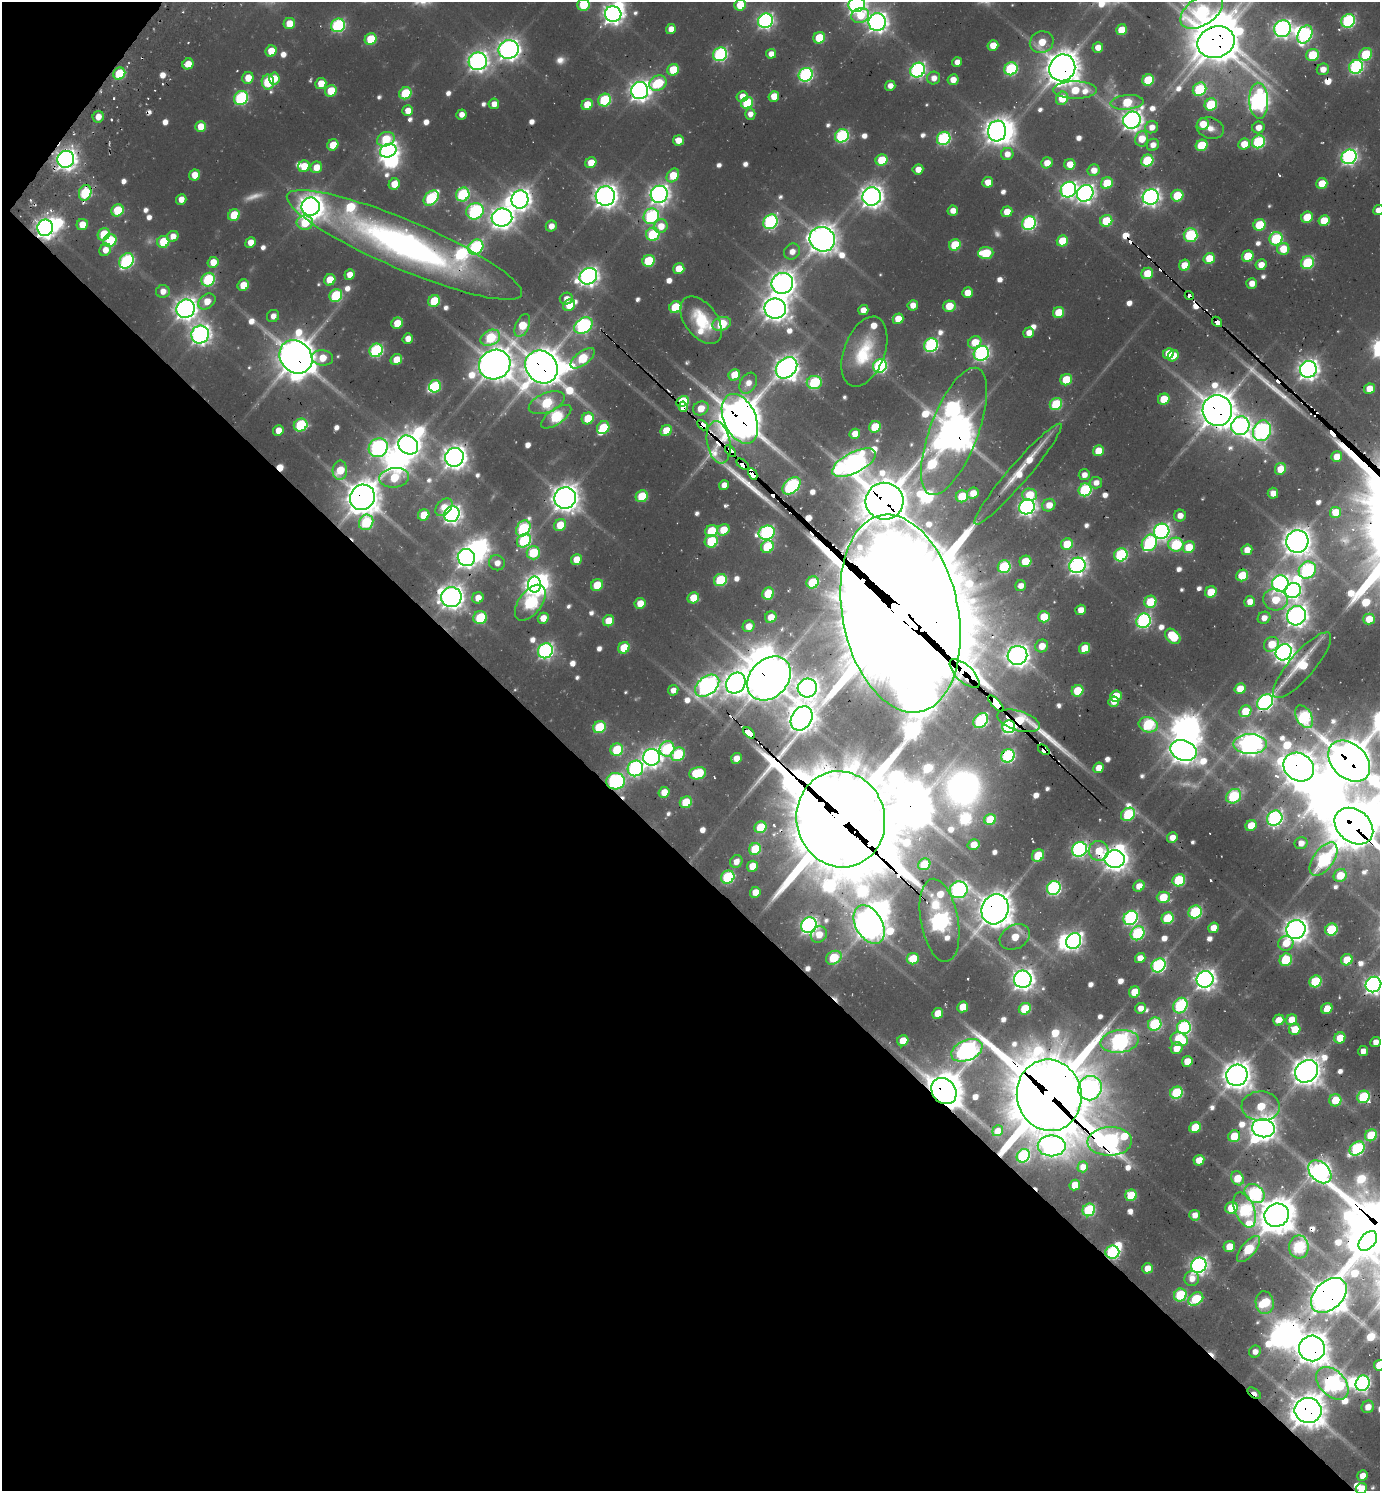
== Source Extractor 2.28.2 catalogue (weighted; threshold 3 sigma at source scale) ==
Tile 9 of 4 x 4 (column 1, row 3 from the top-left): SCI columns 302-1679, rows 1535-3023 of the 6010 x 6001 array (HDU 1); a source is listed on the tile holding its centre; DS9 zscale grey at full resolution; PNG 1382 x 1493 px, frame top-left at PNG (2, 2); each listed source drawn as its Kron ellipse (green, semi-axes under 4 px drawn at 4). Shown black and unused: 43% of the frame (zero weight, under 2 of 3 exposures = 3% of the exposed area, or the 3 px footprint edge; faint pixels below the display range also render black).
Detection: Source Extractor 2.28.2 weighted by HDU 2 'WHT'; one run over the whole footprint, this tile lists its part. Background 0.0754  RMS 0.0087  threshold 0.039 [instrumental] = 3 sigma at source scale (4.5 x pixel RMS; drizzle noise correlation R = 1.50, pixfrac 1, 0.05/0.05 arcsec/px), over >= 5 px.
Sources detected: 734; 25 too faint to see at this stretch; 41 inside a brighter object's white glare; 22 cosmic-ray / hot-pixel residue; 2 long thin detections or spike segments (spike, bleed or trail) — neither listed nor drawn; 7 inside a brighter listed object's ellipse — not listed separately; of the other 637, all 500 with FLUX_AUTO >= 10.6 (the completeness limit of this list) listed and drawn (137 fainter detections not listed), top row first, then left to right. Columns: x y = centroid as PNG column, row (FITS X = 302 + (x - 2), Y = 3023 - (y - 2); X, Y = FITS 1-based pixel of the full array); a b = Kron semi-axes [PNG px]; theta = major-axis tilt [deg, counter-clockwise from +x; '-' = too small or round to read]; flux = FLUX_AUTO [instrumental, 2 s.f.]
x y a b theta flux
583 5 6 6 - 57
740 5 6 5 - 40
857 5 8 7 - 600
1202 11 24 14 34 210
613 14 8 8 - 870
860 15 9 7 18 32
765 21 7 7 - 440
1348 21 7 6 - 220
877 22 9 8 - 890
289 24 6 5 - 30
338 25 7 6 - 200
671 29 5 5 - 13
1283 29 8 8 - 610
1122 30 6 5 - 35
1305 35 10 7 62 240
819 38 6 5 - 56
371 39 6 5 - 59
1042 42 12 10 23 33
1216 42 19 15 19 3900
993 45 5 5 - 25
1098 47 5 5 - 15
509 49 10 9 - 1000
271 51 6 5 - 31
720 54 7 6 - 240
771 54 5 5 - 12
1366 54 7 6 - 70
1313 55 6 6 - 69
478 61 9 9 - 850
957 62 5 5 - 11
188 64 6 5 - 22
1356 67 7 6 - 270
1062 68 14 12 55 2700
1011 69 7 6 - 160
1323 69 6 5 - 15
673 70 6 5 - 46
918 70 8 7 - 380
119 74 6 5 - 73
806 75 7 6 - 280
248 78 6 5 - 23
274 78 6 5 - 21
934 78 6 6 - 12
953 80 5 5 - 15
1148 80 6 5 - 72
268 82 7 6 - 100
321 83 5 5 - 25
658 83 9 7 27 83
890 86 5 5 - 12
1200 89 7 6 - 120
1075 90 22 9 0 58
331 91 6 5 - 49
640 91 8 8 - 950
405 93 6 5 - 77
742 96 5 5 - 17
774 96 5 5 - 22
241 98 7 6 - 170
1062 98 7 6 - 39
605 100 7 6 - 110
1259 101 18 9 -87 750
1127 102 16 7 4 72
747 103 6 5 - 80
494 104 5 5 - 14
1211 104 6 6 - 83
587 105 6 5 - 34
408 111 5 5 - 18
461 114 5 5 - 11
750 114 6 5 - 11
98 117 6 5 - 15
1132 120 9 8 - 870
1203 124 6 5 - 25
201 127 5 5 - 26
1152 127 6 6 - 13
1258 127 6 5 - 14
1210 128 14 10 -19 14
997 131 10 9 - 1400
842 136 7 6 - 210
944 138 7 6 - 200
386 139 9 7 22 56
1142 139 8 6 81 30
678 140 5 5 - 19
1258 142 7 6 - 150
1244 144 6 5 - 27
333 145 6 5 - 28
1153 145 6 5 - 12
1202 145 6 5 - 68
388 151 8 6 23 610
1007 154 6 6 - 15
1349 157 8 7 - 440
66 159 8 8 - 920
882 160 6 5 - 53
1147 161 6 5 - 94
591 163 6 5 - 27
1047 163 6 5 - 19
1070 164 5 5 - 21
304 166 6 5 - 34
316 167 6 5 - 23
918 169 5 5 - 14
1094 170 6 5 - 17
194 175 5 5 - 23
673 175 7 5 53 41
988 182 5 5 - 19
1107 183 6 5 - 54
394 184 6 5 - 24
1322 184 5 5 - 32
1068 190 8 7 - 440
85 193 8 6 72 110
1085 193 9 7 52 680
463 194 7 6 - 140
659 194 9 8 - 810
605 196 10 9 - 1300
872 196 9 9 - 1100
1177 196 6 5 - 61
1151 197 8 7 - 630
431 198 9 6 47 140
181 199 5 5 - 13
520 200 9 8 - 1100
311 207 9 9 - 1300
117 210 6 5 - 61
1378 210 5 5 - 15
475 211 9 8 - 250
953 211 5 5 - 13
1007 212 5 5 - 24
234 215 6 5 - 54
651 216 8 7 - 220
1307 217 6 5 - 39
502 218 10 9 - 1200
1324 220 6 5 - 38
1106 221 6 5 - 60
770 222 8 6 52 270
305 223 8 7 - 55
1029 223 7 6 - 250
82 225 6 5 - 24
1260 225 6 5 - 70
551 226 5 5 - 13
661 226 7 6 - 20
45 228 8 7 - 1000
104 234 6 5 - 54
653 234 7 6 - 98
1190 235 7 6 - 140
173 236 6 5 - 15
822 239 13 12 - 1900
1276 239 7 6 - 130
110 240 7 6 - 76
1062 241 6 5 - 44
163 242 6 6 - 58
250 242 5 5 - 17
404 245 127 24 -23 640
955 245 6 5 - 64
476 247 8 7 - 200
1283 249 6 6 - 35
105 250 6 5 - 15
792 252 8 7 - 13
986 253 7 6 - 69
1248 256 6 5 - 52
1209 258 6 5 - 35
127 261 8 6 51 200
649 261 6 5 - 81
213 262 5 5 - 23
1307 263 7 6 - 110
1184 265 6 5 - 25
1261 265 6 5 - 17
679 269 5 5 - 31
1147 273 6 5 - 39
349 275 5 5 - 16
588 276 9 8 - 790
208 280 7 6 - 120
330 280 6 5 - 35
782 283 11 10 - 1400
1252 283 5 5 - 16
243 285 6 5 - 31
163 291 7 6 - 13
967 293 5 5 - 20
336 295 6 6 - 99
1189 295 5 4 - 57
566 299 6 6 - 13
207 301 9 7 36 22
434 301 6 5 - 63
569 305 6 5 - 32
913 305 5 5 - 15
949 306 6 5 - 36
675 307 6 5 - 72
775 308 10 10 - 1400
186 309 9 9 - 1100
863 310 5 5 - 15
1059 312 6 5 - 41
273 316 6 6 - 11
898 319 5 5 - 25
701 320 27 16 -53 59
1217 322 5 4 - 110
397 323 6 5 - 32
722 324 9 6 19 72
522 325 12 6 66 46
583 326 10 7 36 310
1029 333 5 5 - 14
200 335 9 8 - 770
490 338 10 7 26 97
408 339 5 5 - 14
975 342 7 6 - 32
931 345 7 6 - 250
376 350 7 6 - 190
864 352 36 20 69 66
981 353 8 7 - 400
1168 353 6 5 - 26
1173 356 6 5 - 30
296 357 18 15 -48 3300
322 358 11 7 -7 29
582 358 14 6 37 86
396 360 6 5 - 28
495 365 16 14 28 2600
880 366 7 6 - 230
541 367 17 15 -48 3200
787 368 12 9 46 1200
1308 369 8 8 - 910
734 375 6 5 - 33
1066 380 6 5 - 51
814 382 7 6 - 140
748 383 11 8 60 15
435 386 6 6 - 77
1369 389 5 5 - 24
1164 399 6 5 - 40
682 402 6 5 - 81
547 403 19 9 22 97
1056 404 6 6 - 97
683 407 5 4 - 62
701 408 8 6 27 25
1217 410 15 15 - 3100
556 417 17 7 34 150
588 418 6 5 - 46
740 419 26 16 -66 4200
301 425 7 6 - 110
703 425 6 4 -47 120
1240 426 9 9 - 610
875 427 6 5 - 55
603 428 7 6 - 56
278 430 5 5 - 18
666 431 6 5 - 42
954 431 67 24 69 3700
1262 431 10 8 64 470
855 434 5 5 - 21
719 442 21 11 -80 200
408 445 10 9 - 1400
378 448 10 9 - 410
730 451 7 4 -49 130
1098 451 5 5 - 33
454 457 9 9 - 1300
1337 457 5 5 - 20
854 463 24 10 27 1100
743 464 7 4 -39 1200
1280 469 6 5 - 29
340 470 10 7 86 41
753 474 6 4 -63 1100
1018 474 66 9 49 44
1084 475 5 5 - 11
394 478 15 10 7 59
1096 483 6 5 - 11
724 485 5 5 - 13
791 486 10 7 42 210
1085 490 6 6 - 150
973 493 6 5 - 22
1273 493 5 5 - 15
1029 495 7 6 - 40
642 496 6 5 - 55
962 496 6 6 - 55
362 497 13 12 - 2600
565 498 11 10 - 1700
885 501 19 18 - 5200
1049 505 7 6 - 18
444 507 10 7 48 20
1027 507 8 7 - 540
1335 512 6 5 - 27
452 514 8 7 - 630
424 515 6 5 - 34
1180 516 6 6 - 13
366 522 8 7 - 110
560 525 6 5 - 36
523 529 9 6 56 150
723 530 6 5 - 34
711 531 6 5 - 61
1162 531 8 7 - 490
767 533 8 7 - 300
524 541 7 6 - 120
711 541 6 6 - 81
1297 542 11 11 - 1800
1149 543 9 7 57 210
1067 544 6 5 - 43
1176 545 8 7 - 120
767 547 6 6 - 66
1189 547 6 5 - 36
1247 550 5 5 - 17
533 553 7 6 - 76
1121 555 7 6 - 170
466 557 9 8 - 820
576 560 6 5 - 26
1025 561 6 5 - 42
497 563 8 7 - 13
1077 565 8 7 - 640
1004 567 6 6 - 130
1307 570 9 8 - 260
1242 576 6 5 - 57
720 580 6 6 - 100
813 582 6 5 - 78
1280 584 8 8 - 570
534 585 8 6 -88 720
597 585 6 5 - 36
1020 586 6 5 - 12
1293 590 8 7 - 430
1211 592 6 5 - 36
768 594 6 5 - 62
451 597 10 10 - 1300
478 598 6 5 - 18
693 598 6 5 - 39
1275 600 12 10 -14 44
1150 602 6 6 - 58
1250 602 5 5 - 16
530 603 20 11 53 210
640 603 5 5 - 26
1081 610 5 5 - 17
900 614 100 58 -79 51000
1296 616 10 9 - 1100
771 617 6 5 - 22
1044 617 6 5 - 39
480 618 7 6 - 82
543 618 5 5 - 19
1264 618 6 6 - 14
1369 619 6 5 - 30
608 621 6 5 - 30
1144 621 7 7 - 310
748 626 6 5 - 19
1173 636 9 6 -45 61
1271 644 8 7 - 32
1042 646 7 6 - 22
624 648 6 5 - 49
1085 648 6 5 - 39
545 651 8 7 - 400
1284 652 8 7 - 860
1017 655 10 9 - 1200
1302 665 42 12 49 70
964 674 19 8 -44 2200
769 678 24 18 47 4300
736 683 11 9 58 1200
707 686 14 9 38 820
807 688 9 9 - 970
1240 689 6 5 - 31
673 690 5 5 - 11
1077 691 6 5 - 53
1116 696 6 5 - 34
1113 702 5 5 - 14
1265 702 9 7 42 440
996 704 10 4 -46 1700
1245 711 6 5 - 41
1304 717 12 7 -59 180
802 718 13 10 58 1700
981 721 8 6 48 170
1019 721 22 10 -17 82
1148 725 9 7 -15 140
599 727 6 6 - 82
1009 727 6 6 - 300
749 733 7 3 -43 740
1250 744 17 10 0 1200
667 749 8 7 - 130
617 750 6 6 - 74
1044 750 6 4 -38 89
1183 751 13 10 -20 1700
678 754 7 6 - 98
1008 756 7 6 - 210
652 757 8 8 - 780
736 758 6 5 - 17
1349 761 24 17 -43 4800
1299 767 16 13 -35 2100
635 768 8 7 - 310
1098 768 5 5 - 19
698 773 8 6 11 91
615 781 9 8 - 320
664 792 6 5 - 23
1234 796 8 6 39 120
686 802 6 5 - 55
1128 814 7 6 - 110
1275 818 8 7 - 380
841 819 48 44 -75 22000
990 820 6 5 - 49
1251 825 6 5 - 31
1354 826 21 16 -40 5900
760 827 6 5 - 44
1172 837 5 5 - 14
1301 843 6 6 - 12
974 845 6 5 - 19
755 849 6 5 - 55
1079 849 8 7 - 400
1099 851 10 10 - 36
1038 855 7 5 48 50
1115 859 10 8 0 1300
1324 859 19 10 54 210
736 862 7 6 - 13
924 864 6 5 - 47
752 866 6 5 - 29
1340 875 7 6 - 38
728 877 7 6 - 130
1179 880 6 6 - 98
1139 886 6 5 - 18
1054 888 7 6 - 270
959 890 9 8 - 390
755 892 5 5 - 20
1163 897 6 6 - 39
995 909 15 13 64 2900
1195 912 7 6 - 140
1131 918 7 6 - 290
1168 918 6 5 - 76
939 920 42 18 -80 780
809 925 8 7 - 550
869 925 21 13 -60 2100
1213 928 5 5 - 17
1296 929 10 9 - 1200
1331 930 6 6 - 100
1138 933 7 6 - 150
819 934 8 7 - 25
1015 937 16 11 28 38
1074 941 8 7 - 460
1286 943 8 7 - 25
834 958 8 6 30 74
1140 958 5 5 - 16
913 959 6 5 - 41
1286 960 6 6 - 80
1347 960 6 5 - 46
1159 965 7 6 - 250
1023 979 9 8 - 1000
1205 979 8 8 - 930
1315 981 6 5 - 91
1373 984 8 7 - 720
1134 992 6 5 - 35
1180 1006 8 6 60 180
963 1007 6 5 - 31
1140 1008 5 5 - 13
1025 1009 6 5 - 61
1327 1009 6 5 - 36
938 1013 6 5 - 30
1279 1020 6 5 - 21
1292 1020 6 5 - 27
1155 1024 7 6 - 140
1184 1027 7 6 - 230
1295 1029 6 5 - 32
1340 1038 6 5 - 33
1179 1039 9 7 -14 72
903 1041 6 5 - 33
1119 1041 19 11 6 590
1375 1042 5 4 - 12
1177 1048 6 5 - 22
967 1050 16 10 23 740
1363 1051 5 5 - 11
1187 1061 5 5 - 25
1306 1071 12 10 39 1800
1237 1075 11 10 - 1800
1090 1088 12 11 - 600
944 1091 14 11 -49 3400
1176 1093 6 6 - 110
1049 1095 36 32 -78 13000
1364 1097 6 6 - 120
1335 1100 6 6 - 42
1261 1106 19 15 -2 55
1195 1127 6 5 - 48
1263 1128 11 9 -8 1500
998 1131 5 5 - 14
1371 1135 6 5 - 67
1234 1136 6 5 - 39
1110 1141 22 14 2 540
1052 1146 14 10 0 680
1357 1148 8 6 39 190
1023 1156 7 6 - 150
1199 1160 5 5 - 25
1083 1167 5 5 - 13
1320 1172 13 9 -44 960
1237 1178 7 6 - 34
1075 1185 5 5 - 26
1254 1194 11 8 -42 200
1131 1195 6 5 - 57
1231 1208 6 6 - 51
1089 1210 6 6 - 120
1245 1210 18 10 -69 210
1195 1215 5 5 - 12
1277 1215 12 11 - 2700
1368 1241 11 7 50 290
1229 1246 6 5 - 25
1299 1247 11 10 - 190
1249 1249 16 7 51 92
1112 1252 7 6 - 210
1199 1265 8 7 - 570
1147 1268 5 5 - 19
1192 1278 8 7 - 16
1180 1295 6 6 - 96
1329 1295 21 14 43 3100
1196 1299 8 6 35 81
1265 1303 11 9 -82 93
1312 1348 13 13 - 2400
1255 1352 6 5 - 11
1379 1365 5 5 - 32
1332 1383 19 12 -46 420
1363 1383 8 7 - 340
1254 1393 8 4 -37 13
1368 1407 6 6 - 17
1308 1410 13 12 - 2700
1362 1476 5 5 - 15
1361 1489 6 5 - 23
Overlapping masked pixels (flux is a lower limit): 61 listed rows (the first 20) at x y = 1202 11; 1216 42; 1062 68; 66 159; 85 193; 45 228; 404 245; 1189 295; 1217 322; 296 357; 541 367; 682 402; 683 407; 1217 410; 740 419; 703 425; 954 431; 719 442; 730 451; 743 464
Isophote crosses this tile's border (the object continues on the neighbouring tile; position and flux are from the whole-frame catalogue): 10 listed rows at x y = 583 5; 740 5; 857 5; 1202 11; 613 14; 1378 210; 1354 826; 1373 984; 1379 1365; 1361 1489